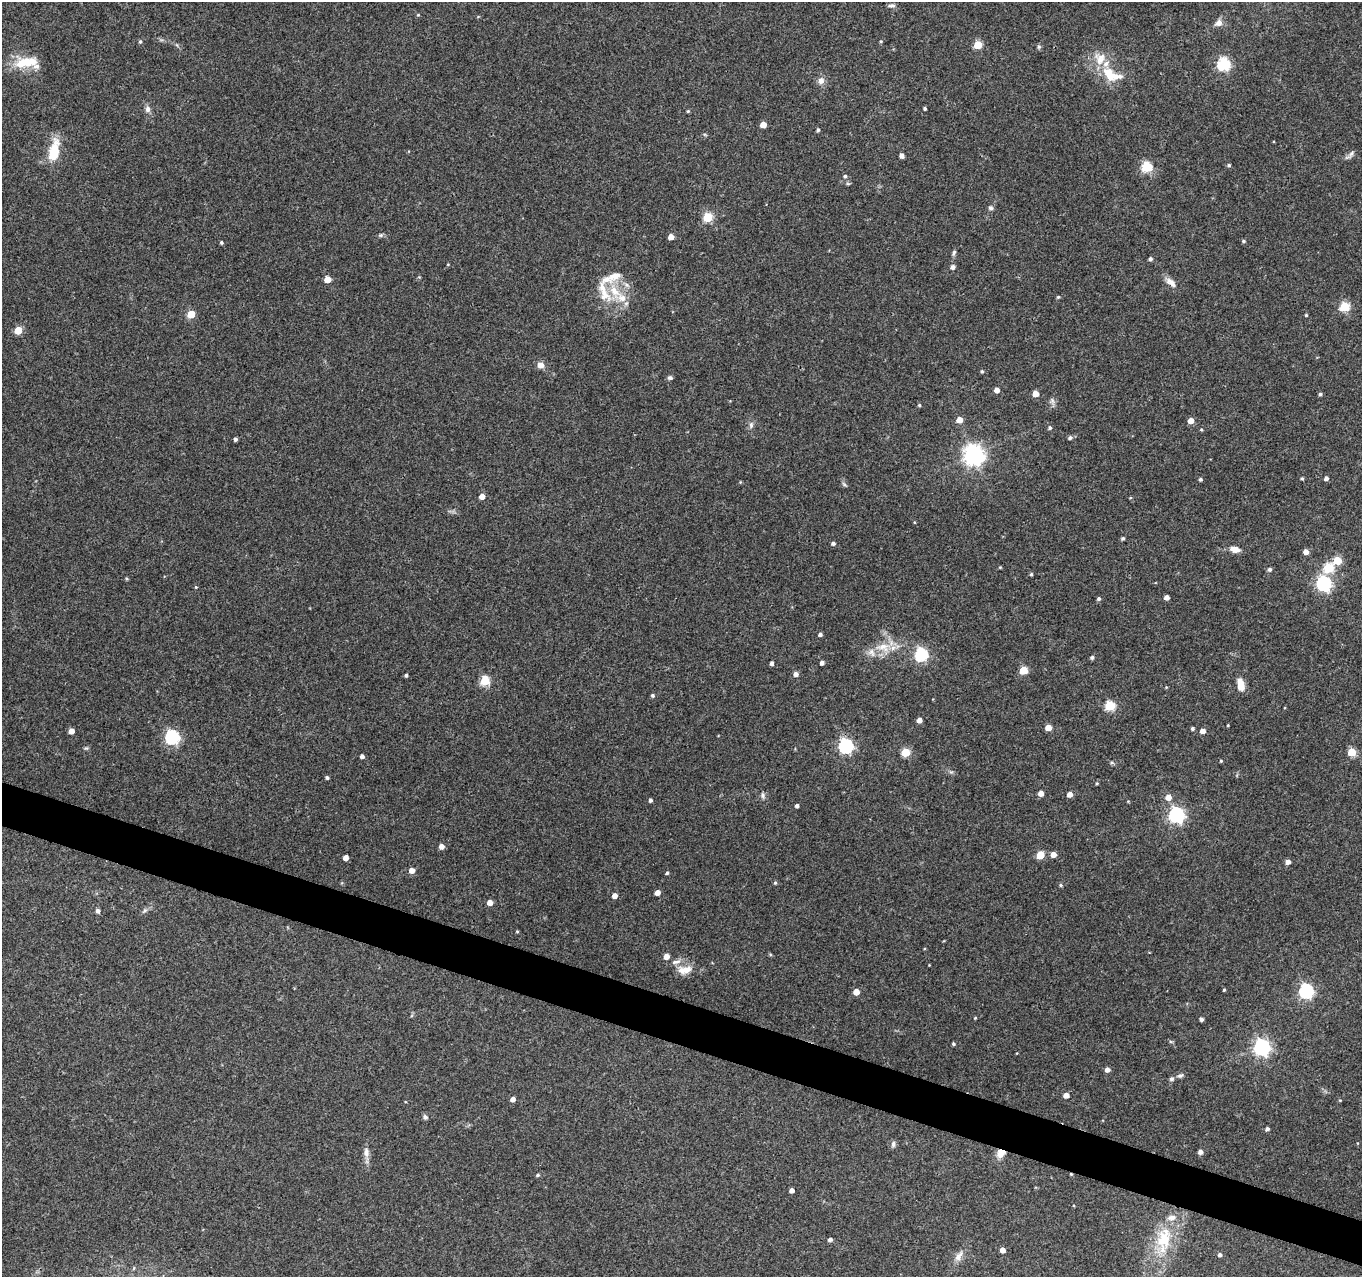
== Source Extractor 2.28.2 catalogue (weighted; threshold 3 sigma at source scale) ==
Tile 6 of 4 x 4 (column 2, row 2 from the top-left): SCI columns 1361-2720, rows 2768-4042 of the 5450 x 5597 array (HDU 1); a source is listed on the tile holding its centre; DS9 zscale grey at full resolution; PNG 1364 x 1279 px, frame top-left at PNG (2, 2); no overlay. Shown black and unused: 3% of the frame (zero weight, under 3 of 4 exposures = <1% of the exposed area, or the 3 px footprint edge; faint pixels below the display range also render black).
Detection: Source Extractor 2.28.2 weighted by HDU 2 'WHT'; one run over the whole footprint, this tile lists its part. Background 0.069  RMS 0.0045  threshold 0.0204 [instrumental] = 3 sigma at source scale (4.5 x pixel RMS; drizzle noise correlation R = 1.50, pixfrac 1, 0.0396/0.0396 arcsec/px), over >= 5 px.
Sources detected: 171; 1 cosmic-ray / hot-pixel residue — not listed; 11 inside a brighter listed object's ellipse — not listed separately; the other 159 listed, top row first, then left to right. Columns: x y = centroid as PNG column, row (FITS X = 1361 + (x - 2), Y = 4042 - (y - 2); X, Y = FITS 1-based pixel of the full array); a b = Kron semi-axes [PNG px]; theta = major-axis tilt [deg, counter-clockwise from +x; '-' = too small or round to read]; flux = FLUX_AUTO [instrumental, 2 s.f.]
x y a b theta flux
892 5 9 5 -1 1.2
418 15 4 4 - 0.44
1218 23 10 8 35 2.6
140 41 5 4 - 0.67
881 41 5 4 - 0.48
177 45 6 4 -71 0.6
978 45 5 5 - 16
1039 47 6 5 - 0.77
26 62 29 12 6 13
1223 64 6 6 - 59
1111 74 32 16 -28 13
821 81 10 9 - 2.5
925 108 3 3 - 0.78
147 109 8 7 - 1.8
688 111 4 4 - 0.57
763 125 5 4 - 5.9
818 130 4 4 - 0.88
54 151 24 10 79 14
1351 154 12 6 59 1.4
902 156 4 4 - 2.1
1229 165 5 4 - 0.68
1147 167 5 5 - 35
845 176 5 5 - 0.8
848 184 6 4 -1 0.61
991 208 6 6 - 1.1
708 217 5 5 - 25
381 235 7 5 26 0.81
671 237 5 4 - 3.7
1243 241 5 4 - 0.7
221 243 4 4 - 0.67
954 253 9 5 77 1
1150 259 4 4 - 0.97
953 267 5 4 - 2
327 279 5 5 - 5.9
1171 282 17 8 -41 3.3
626 285 9 6 -28 1.7
615 291 26 12 -64 12
1058 297 4 4 - 0.58
1344 307 5 5 - 27
191 314 5 5 - 12
1306 315 3 3 - 0.53
18 330 5 5 - 12
541 365 9 7 -30 2.8
982 371 4 4 - 0.62
670 378 6 5 - 1.1
997 390 4 4 - 3.1
1035 394 5 4 - 5.2
1320 394 4 4 - 0.81
1052 401 10 6 -81 1.5
919 405 4 4 - 0.55
959 420 5 5 - 5
1191 421 5 4 - 4.7
751 425 10 6 77 1.5
1050 428 5 5 - 0.76
1201 430 5 4 - 0.49
1070 438 6 5 - 1.1
235 439 4 3 - 1.1
974 455 7 7 - 280
1302 478 4 4 - 0.65
1326 478 4 4 - 1.6
1200 479 4 4 - 0.78
844 484 7 4 -45 0.79
482 496 4 4 - 4.1
1123 538 4 4 - 0.81
833 543 5 4 - 1.1
1235 549 11 7 -10 3.6
1306 552 5 5 - 2.7
1337 560 5 5 - 14
1000 567 4 4 - 0.39
1328 568 6 5 - 24
1270 569 5 5 - 1.1
1031 574 5 4 - 0.57
127 579 5 3 - 0.49
1324 584 6 6 - 94
196 587 4 4 - 0.45
1166 597 4 4 - 2.2
1099 599 4 4 - 0.9
820 634 4 4 - 1.1
883 647 24 13 -3 9.6
921 655 6 6 - 67
1092 657 4 4 - 1
772 663 4 3 - 1.4
822 663 4 4 - 1.7
1023 670 5 5 - 16
796 674 5 5 - 1.7
406 675 3 3 - 0.85
485 681 5 5 - 25
1241 684 13 7 -80 5.9
652 695 4 4 - 0.87
1110 706 5 5 - 30
919 720 4 4 - 2.9
1228 725 3 2 - 0.36
1048 728 5 4 - 5.9
1193 728 4 4 - 0.8
71 731 4 4 - 4
1203 731 5 4 - 3
172 737 6 6 - 79
846 746 6 6 - 90
86 748 6 5 - 0.7
905 752 5 5 - 18
1352 752 5 5 - 15
362 756 4 4 - 1.7
1221 761 4 3 - 0.46
327 777 4 4 - 0.89
1097 783 4 4 - 0.52
1041 793 4 4 - 3.7
1069 794 4 4 - 2.8
763 795 9 6 -84 1.3
1168 797 5 5 - 4.1
650 800 4 3 - 1.1
797 805 4 4 - 1.2
1176 815 6 6 - 120
441 846 5 4 - 2.9
1053 854 5 4 - 3.8
1040 855 5 5 - 12
346 858 4 4 - 3.1
1288 862 5 4 - 2.4
412 870 5 5 - 3.5
667 873 4 3 - 0.72
775 883 5 4 - 0.61
1061 885 5 4 - 0.68
657 893 4 4 - 2.8
615 896 4 4 - 3
490 903 5 4 - 3.6
98 911 5 5 - 1.3
144 911 9 4 45 1.1
517 931 4 4 - 0.42
770 954 5 3 - 0.5
666 956 5 4 - 3.9
685 970 21 11 7 5.9
1224 990 4 3 - 0.54
1306 991 6 6 - 95
856 992 5 4 - 4.8
975 1018 4 4 - 0.42
1201 1019 4 3 - 1.3
1171 1042 6 4 -19 0.58
953 1044 4 4 - 0.7
1262 1047 6 6 - 150
1107 1070 5 4 - 2.3
1180 1075 8 6 20 1.2
1171 1079 6 5 - 1.1
1066 1095 5 5 - 3.2
513 1099 4 4 - 2.5
1340 1100 4 4 - 0.4
425 1117 7 5 -46 1.1
1267 1129 4 4 - 1.1
1357 1143 4 3 - 0.29
893 1144 9 5 82 1.2
366 1152 16 7 -87 2.8
1200 1152 4 4 - 2
1001 1153 10 8 46 5
538 1175 5 4 - 0.75
792 1190 4 4 - 2.3
830 1239 4 4 - 1.2
1164 1240 38 19 81 22
1003 1250 5 4 - 3
1220 1255 5 4 - 1.1
959 1256 16 8 56 3.4
134 1268 5 3 - 0.49
Overlapping masked pixels (flux is a lower limit): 1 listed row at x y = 1001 1153